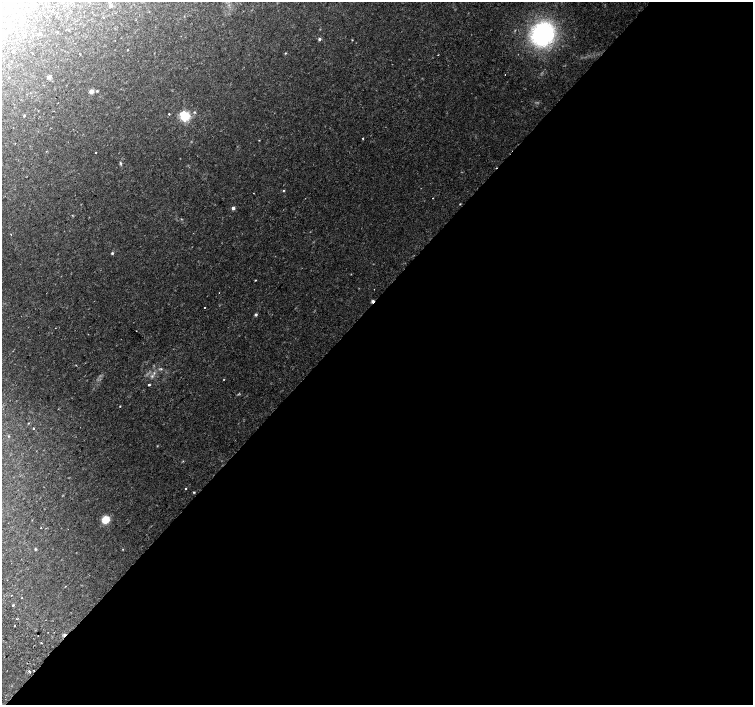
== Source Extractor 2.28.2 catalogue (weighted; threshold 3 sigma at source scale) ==
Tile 12 of 4 x 4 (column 4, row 3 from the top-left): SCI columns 4539-6039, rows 1676-3080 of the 6068 x 6094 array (HDU 1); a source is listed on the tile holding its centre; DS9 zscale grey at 2 x 2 block average (1 PNG px = mean of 2 x 2 image px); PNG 755 x 707 px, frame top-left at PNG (2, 2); no overlay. Shown black and unused: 57% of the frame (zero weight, under 2 of 3 exposures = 2% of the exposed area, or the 3 px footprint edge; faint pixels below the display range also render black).
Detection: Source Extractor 2.28.2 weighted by HDU 2 'WHT'; one run over the whole footprint, this tile lists its part. Background 0.0435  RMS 0.0044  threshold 0.0197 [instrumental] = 3 sigma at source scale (4.5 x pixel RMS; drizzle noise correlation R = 1.50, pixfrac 1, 0.0396/0.0396 arcsec/px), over >= 5 px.
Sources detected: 54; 6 cosmic-ray / hot-pixel residue — not listed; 1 coinciding with a brighter row at this scale — not listed separately; the other 47 listed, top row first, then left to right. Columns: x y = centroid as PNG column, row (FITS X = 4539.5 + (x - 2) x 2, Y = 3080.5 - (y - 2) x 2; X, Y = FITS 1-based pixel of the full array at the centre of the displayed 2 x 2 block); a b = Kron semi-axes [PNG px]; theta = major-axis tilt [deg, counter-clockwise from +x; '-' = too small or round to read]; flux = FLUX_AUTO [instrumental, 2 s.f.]
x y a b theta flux
15 3 3 2 - 0.65
110 6 4 3 - 1.6
57 32 2 2 - 0.43
40 34 4 2 - 0.76
543 34 23 20 53 140
319 39 4 3 - 1.6
128 50 2 2 - 0.44
285 53 3 2 - 0.6
438 55 2 2 - 0.88
49 77 5 4 - 2
91 91 5 5 - 3.3
194 112 4 3 - 0.9
169 114 2 2 - 1.3
24 116 3 2 - 0.71
184 116 3 3 - 140
363 138 2 2 - 1.3
96 153 2 2 - 0.5
120 163 4 3 - 1.1
283 190 3 2 - 0.66
253 193 2 2 - 0.39
433 198 2 2 - 0.55
460 204 3 2 - 0.51
233 208 2 2 - 4.3
72 215 3 2 - 0.52
11 234 2 2 - 0.47
112 253 3 3 - 1.5
255 280 2 2 - 0.57
372 301 3 2 - 2.2
205 307 2 2 - 0.74
256 315 3 3 - 1.6
76 365 2 2 - 0.62
152 376 4 3 - 1.6
149 385 2 2 - 2
120 406 2 2 - 0.5
33 428 2 2 - 1.5
9 436 3 2 - 0.57
185 489 2 2 - 2.3
194 492 3 2 - 0.71
106 519 6 5 - 15
35 549 3 3 - 0.89
11 595 2 2 - 1.8
22 598 2 2 - 0.69
13 605 2 2 - 2.6
15 626 2 2 - 2
48 632 2 2 - 0.63
41 643 2 2 - 0.58
30 672 2 2 - 1.4
Overlapping masked pixels (flux is a lower limit): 1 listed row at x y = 372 301
Isophote crosses this tile's border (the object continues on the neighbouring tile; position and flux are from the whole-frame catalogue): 1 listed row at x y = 110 6
Diffuse or blended objects may show on this block-average render without a row.